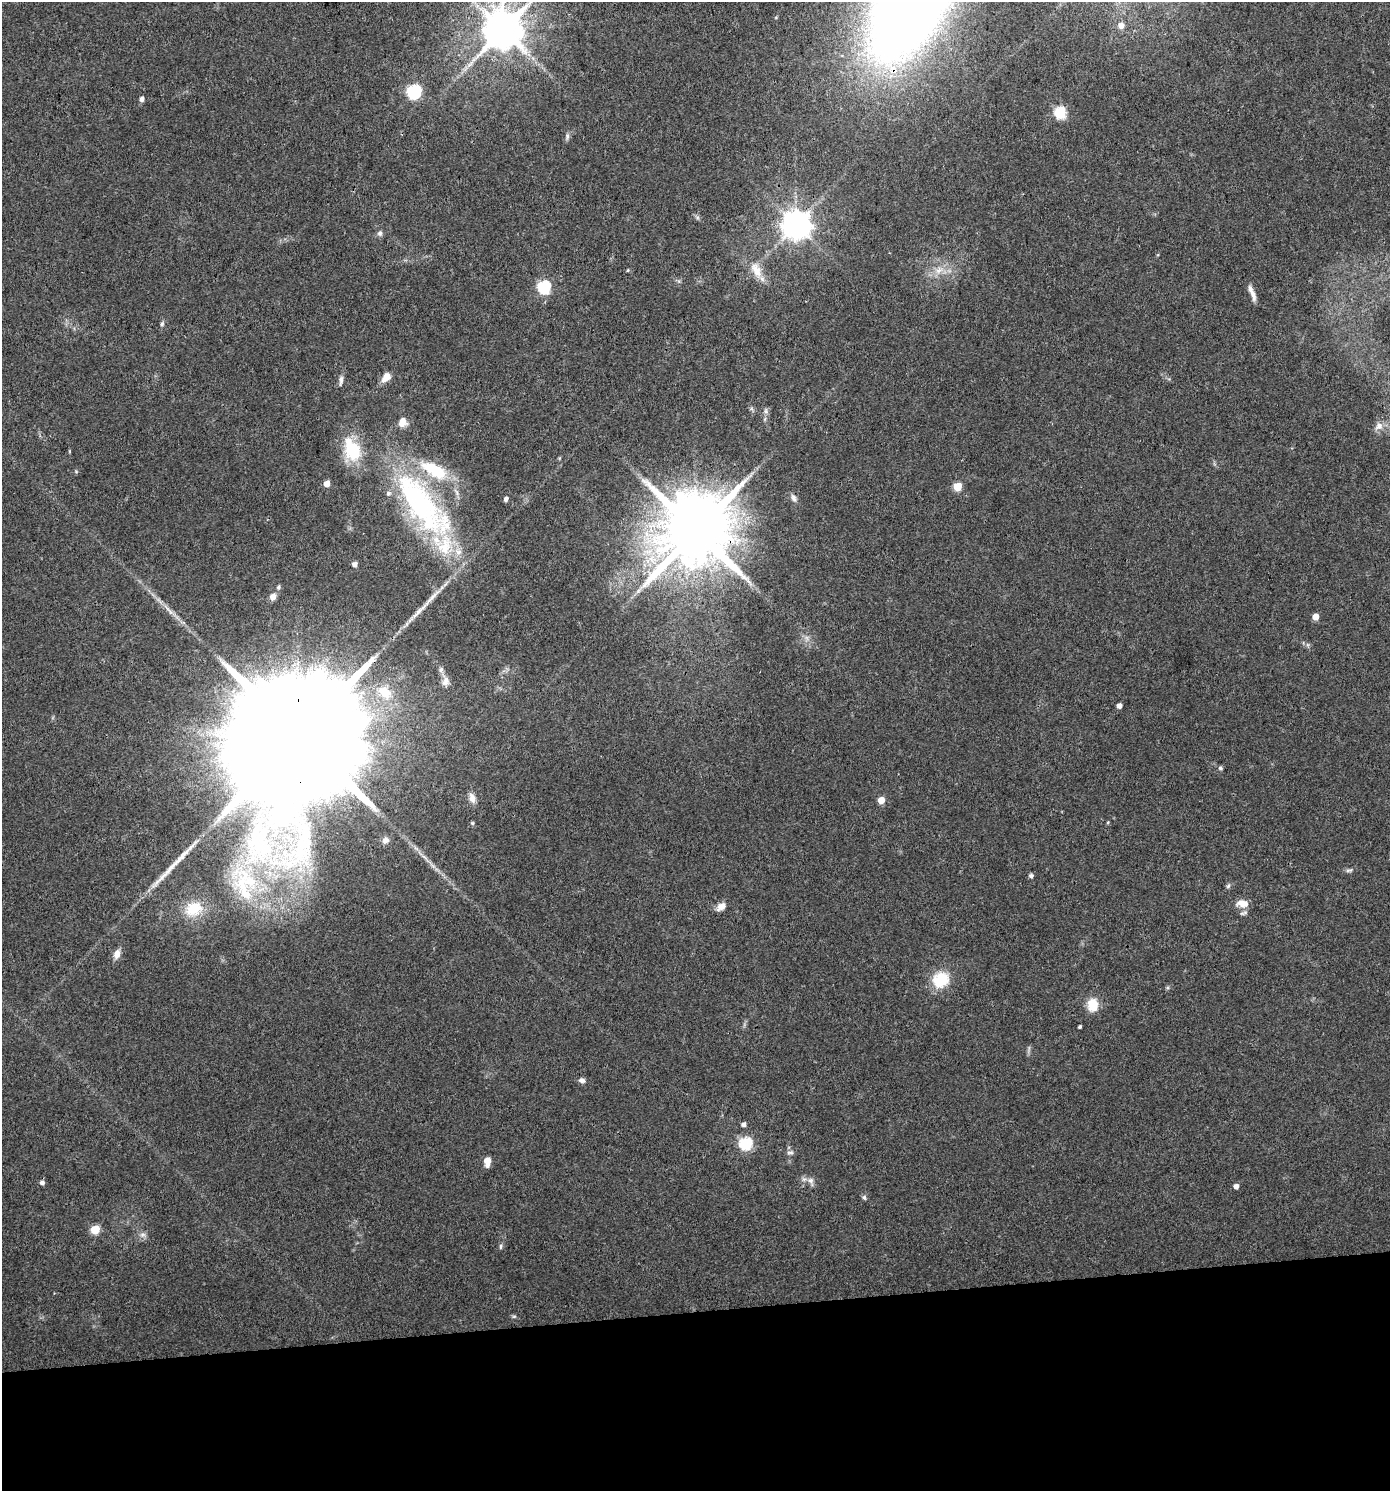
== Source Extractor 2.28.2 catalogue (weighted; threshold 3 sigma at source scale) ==
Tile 8 of 3 x 3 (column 2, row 3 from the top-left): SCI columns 1393-2780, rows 1-1489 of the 4213 x 4467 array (HDU 1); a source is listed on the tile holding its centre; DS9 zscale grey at full resolution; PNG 1392 x 1493 px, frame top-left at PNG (2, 2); no overlay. Shown black and unused: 12% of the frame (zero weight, under 3 of 4 exposures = <1% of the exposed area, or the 3 px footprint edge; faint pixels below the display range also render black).
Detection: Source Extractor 2.28.2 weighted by HDU 2 'WHT'; one run over the whole footprint, this tile lists its part. Background 0.0407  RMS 0.0042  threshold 0.0189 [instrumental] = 3 sigma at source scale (4.5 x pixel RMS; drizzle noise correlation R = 1.50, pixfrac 1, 0.0396/0.0396 arcsec/px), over >= 5 px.
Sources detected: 81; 2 too faint to see at this stretch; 2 long thin detections or spike segments (spike, bleed or trail) — not listed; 6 inside a brighter listed object's ellipse — not listed separately; the other 71 listed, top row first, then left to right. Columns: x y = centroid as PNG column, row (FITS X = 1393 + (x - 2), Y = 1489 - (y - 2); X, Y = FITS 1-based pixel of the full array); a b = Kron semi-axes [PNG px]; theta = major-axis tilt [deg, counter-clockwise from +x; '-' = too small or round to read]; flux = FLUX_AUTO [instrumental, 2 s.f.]
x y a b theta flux
912 2 73 37 62 1100
776 17 5 3 - 0.34
1121 26 6 6 - 3.6
503 30 12 11 - 1600
414 92 7 6 - 83
142 99 5 4 - 1.6
1060 113 6 6 - 43
567 136 9 5 83 1.1
697 217 7 4 -19 0.81
796 225 9 9 - 640
380 233 8 7 - 1.3
628 270 5 3 - 0.41
756 270 27 12 -65 7.5
939 270 14 9 22 4.6
544 287 6 6 - 60
1252 293 19 5 -69 2.9
162 324 7 5 73 0.85
386 377 13 9 48 3.8
341 380 14 5 85 1.6
752 409 7 4 -71 0.76
766 411 9 6 -73 1.2
402 422 10 9 - 4.4
1379 426 13 10 46 2.8
352 450 33 21 -69 19
327 484 5 4 - 4.4
958 486 5 5 - 13
794 498 12 7 -60 1.8
506 499 5 4 - 1.4
422 505 107 37 -52 100
696 531 20 18 65 5000
354 564 4 4 - 2.4
638 591 7 4 19 0.97
273 597 8 7 - 2.5
418 613 27 6 48 4.5
1315 617 5 4 - 5.2
445 681 16 10 -86 2.8
385 692 24 16 -39 13
1119 706 4 4 - 2.2
298 736 59 28 89 37000
1220 768 6 5 - 0.79
472 798 12 8 -73 3.1
881 800 5 5 - 6.3
1108 822 4 3 - 0.41
472 823 5 4 - 0.58
385 840 9 8 - 2.2
259 845 75 43 87 93
416 848 9 3 -45 1.2
1349 870 11 5 11 1.1
1031 876 5 5 - 1.2
1228 886 7 5 61 0.85
1242 903 15 9 -7 4.3
721 906 11 7 33 3.4
193 909 23 17 23 14
1244 913 11 5 20 1
117 954 12 8 69 3.2
940 980 21 19 38 14
1093 1005 15 12 88 8.2
1080 1027 4 3 - 0.71
582 1080 7 6 - 1.7
743 1124 5 5 - 1.4
745 1143 6 6 - 55
790 1152 9 6 13 1.2
487 1161 7 5 88 7.1
811 1181 13 7 -67 2.2
42 1183 5 5 - 1.4
1236 1186 4 4 - 2.4
864 1197 6 5 - 0.93
95 1229 5 5 - 16
143 1235 10 8 -5 1.8
501 1246 7 4 84 0.81
514 1316 6 5 - 0.65
Overlapping masked pixels (flux is a lower limit): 3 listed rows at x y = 912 2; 696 531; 298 736
Isophote crosses this tile's border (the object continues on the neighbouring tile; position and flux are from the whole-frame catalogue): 2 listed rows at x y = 912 2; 503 30